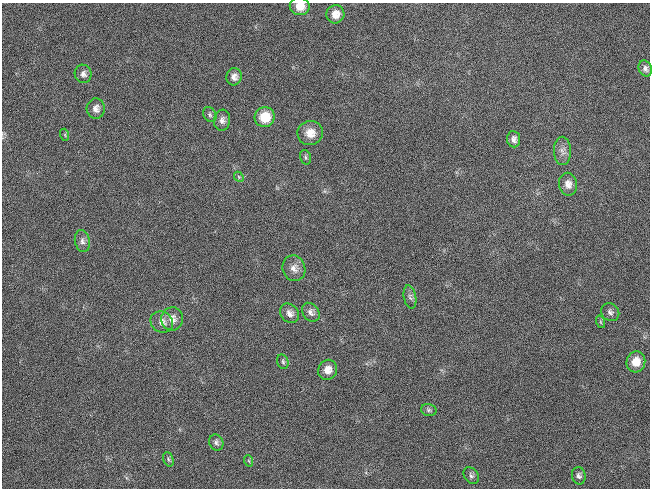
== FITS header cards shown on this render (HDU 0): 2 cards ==
NAXIS1  =                  648 / length of data axis 1
NAXIS2  =                  486 / length of data axis 2

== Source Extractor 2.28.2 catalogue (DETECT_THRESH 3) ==
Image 648 x 486 px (HDU 0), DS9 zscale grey, 1 PNG px = 1 image px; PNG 652 x 490 px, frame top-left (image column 1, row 486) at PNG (2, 3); each listed source drawn as its Kron ellipse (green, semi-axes under 4 px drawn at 4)
Background 120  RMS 26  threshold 79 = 3 sigma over >= 5 px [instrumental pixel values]
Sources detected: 34; all 34 listed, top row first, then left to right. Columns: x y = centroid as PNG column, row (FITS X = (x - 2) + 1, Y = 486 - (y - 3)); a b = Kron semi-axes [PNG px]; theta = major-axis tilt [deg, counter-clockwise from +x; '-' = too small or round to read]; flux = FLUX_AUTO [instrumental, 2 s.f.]
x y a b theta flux
300 6 10 9 - 20000
335 14 9 9 - 16000
645 68 8 6 -65 6300
83 74 9 8 - 8400
234 77 9 7 79 9800
96 109 10 9 - 10000
210 115 8 6 -59 4400
265 117 10 10 - 44000
222 120 10 8 81 8900
310 133 12 12 - 22000
65 135 6 3 -72 2100
514 139 8 6 -82 7500
562 151 14 8 -89 11000
305 157 7 5 -74 3700
239 177 5 4 - 2000
568 184 11 9 -80 14000
82 241 11 7 -78 8100
294 268 13 11 -73 14000
410 297 12 6 -80 5900
311 312 10 8 -52 7900
610 312 9 8 - 6200
290 313 10 8 -46 11000
172 319 11 11 - 15000
162 322 12 10 -32 13000
601 322 6 4 -71 2600
283 362 7 5 -74 3800
636 362 10 9 - 27000
328 370 10 9 - 17000
429 410 8 6 -15 4100
216 443 8 7 - 5600
168 459 7 5 -71 3800
249 461 6 3 -71 2200
471 476 9 7 -51 5400
579 476 8 7 - 5500
At the frame edge (FLAGS 8, measured only in part): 1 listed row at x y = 300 6